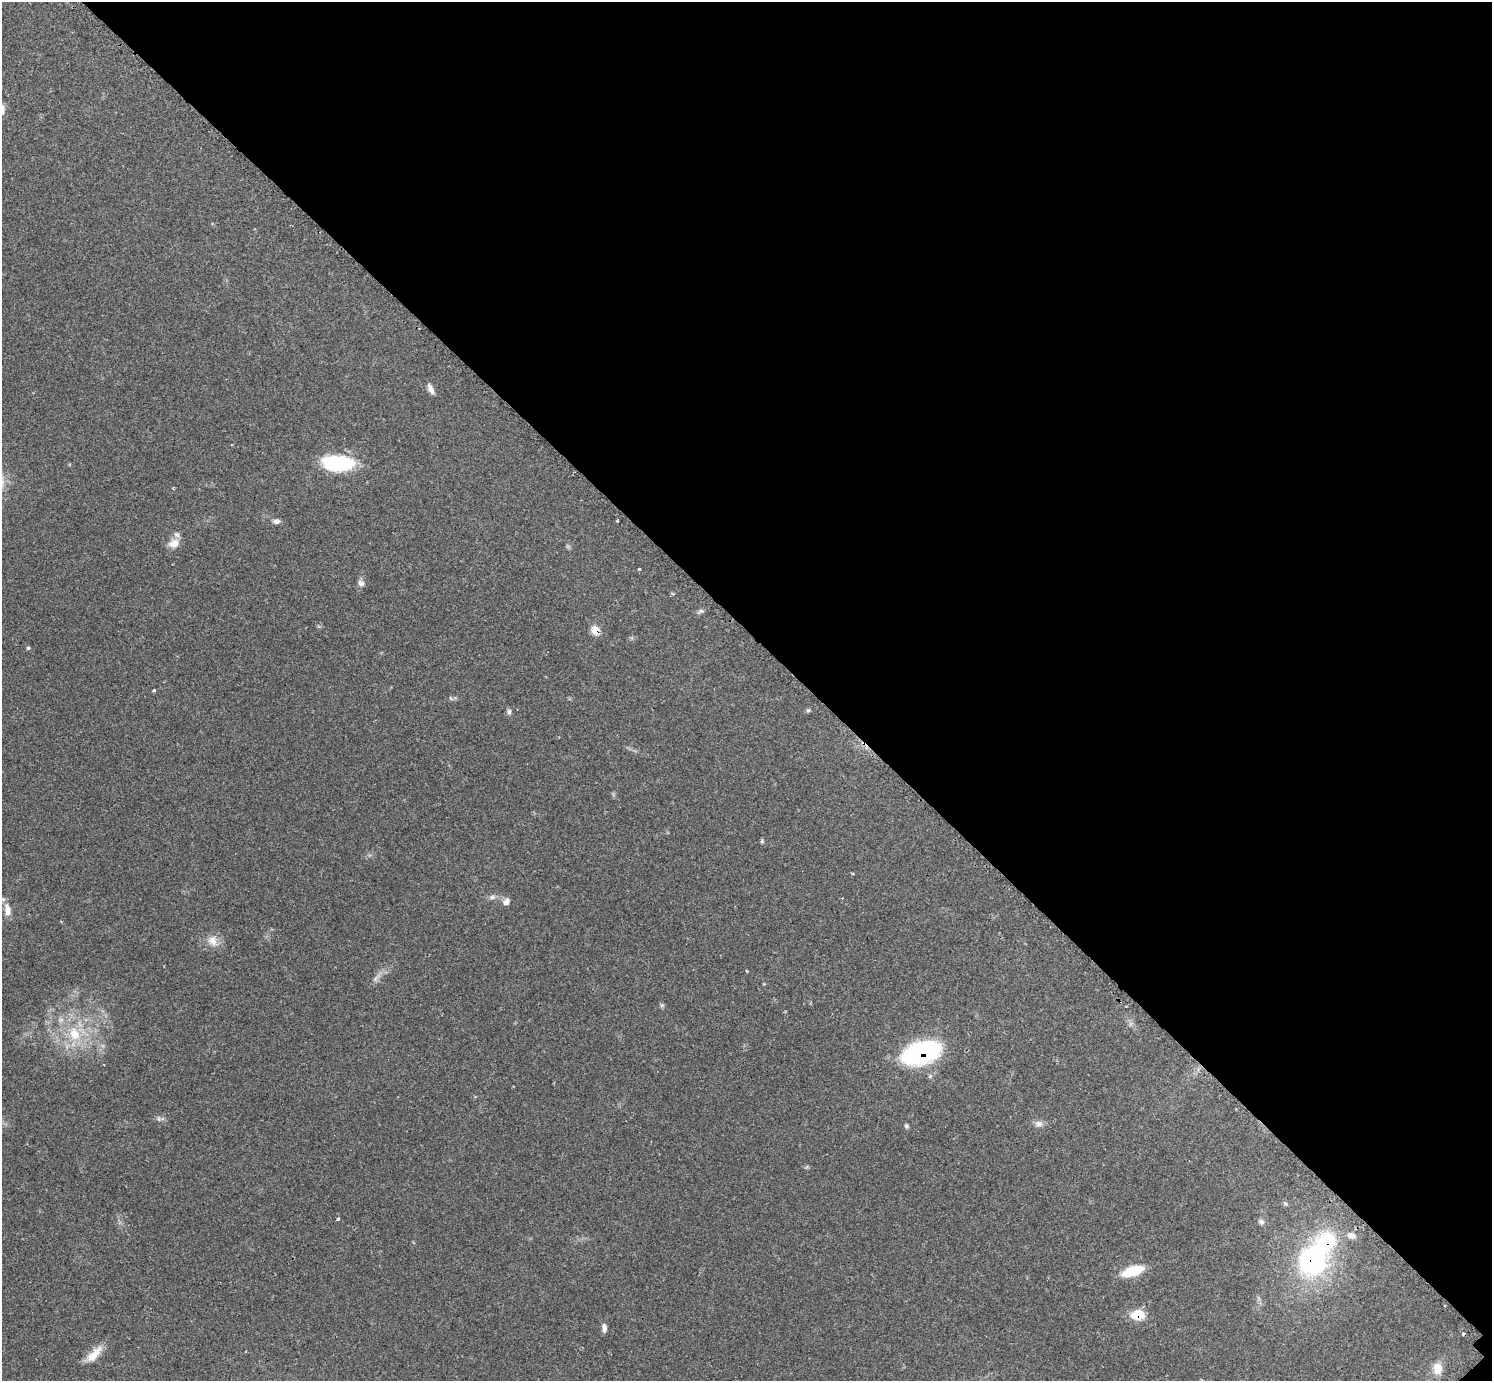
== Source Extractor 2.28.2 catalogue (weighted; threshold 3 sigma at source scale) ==
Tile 8 of 4 x 4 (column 4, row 2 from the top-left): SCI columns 4500-5989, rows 2948-4326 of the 6040 x 6040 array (HDU 1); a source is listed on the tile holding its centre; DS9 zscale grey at full resolution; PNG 1494 x 1383 px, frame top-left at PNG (2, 2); no overlay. Shown black and unused: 46% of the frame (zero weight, under 2 of 3 exposures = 2% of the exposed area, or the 3 px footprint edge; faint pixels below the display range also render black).
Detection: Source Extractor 2.28.2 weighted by HDU 2 'WHT'; one run over the whole footprint, this tile lists its part. Background 0.0776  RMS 0.0054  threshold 0.0244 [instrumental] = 3 sigma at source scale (4.5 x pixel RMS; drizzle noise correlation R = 1.50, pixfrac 1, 0.05/0.05 arcsec/px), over >= 5 px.
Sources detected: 38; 1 inside a brighter object's white glare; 1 cosmic-ray / hot-pixel residue — not listed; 1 inside a brighter listed object's ellipse — not listed separately; the other 35 listed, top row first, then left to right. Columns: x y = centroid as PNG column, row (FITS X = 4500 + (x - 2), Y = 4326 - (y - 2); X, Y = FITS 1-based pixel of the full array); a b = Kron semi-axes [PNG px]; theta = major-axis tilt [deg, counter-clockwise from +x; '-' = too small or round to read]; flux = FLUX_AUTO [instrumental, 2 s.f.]
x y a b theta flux
2 110 13 6 84 2.8
431 389 14 6 -63 2.7
338 463 33 15 -2 39
173 488 4 3 - 0.5
617 520 3 3 - 0.55
276 521 10 6 2 1.7
174 543 14 10 19 5
639 569 3 3 - 0.58
361 583 8 7 - 2.2
701 611 9 5 21 1.2
595 630 7 7 - 8.7
28 648 4 4 - 0.92
154 690 3 3 - 1.3
808 710 6 4 2 0.79
509 712 9 6 89 1.3
762 841 6 4 82 0.75
492 897 8 6 1 1.5
506 902 11 7 54 2.2
7 910 18 9 -83 4.9
212 941 15 12 -60 5.4
662 1005 6 4 18 0.79
74 1034 21 15 -70 16
921 1053 29 15 18 110
159 1119 7 4 -71 0.89
1039 1123 10 8 -4 2.4
906 1126 6 5 - 1
338 1219 3 3 - 1.7
1261 1222 7 6 - 1.3
1351 1235 10 8 -19 2.8
1311 1259 37 34 71 71
1133 1271 23 9 19 16
1138 1315 14 9 7 12
604 1328 10 6 -81 2.4
94 1354 26 10 47 7.8
1437 1368 14 11 -84 5.7
Overlapping masked pixels (flux is a lower limit): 4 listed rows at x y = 595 630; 921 1053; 1311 1259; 1138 1315
Isophote crosses this tile's border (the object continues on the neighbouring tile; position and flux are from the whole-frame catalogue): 1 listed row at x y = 2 110